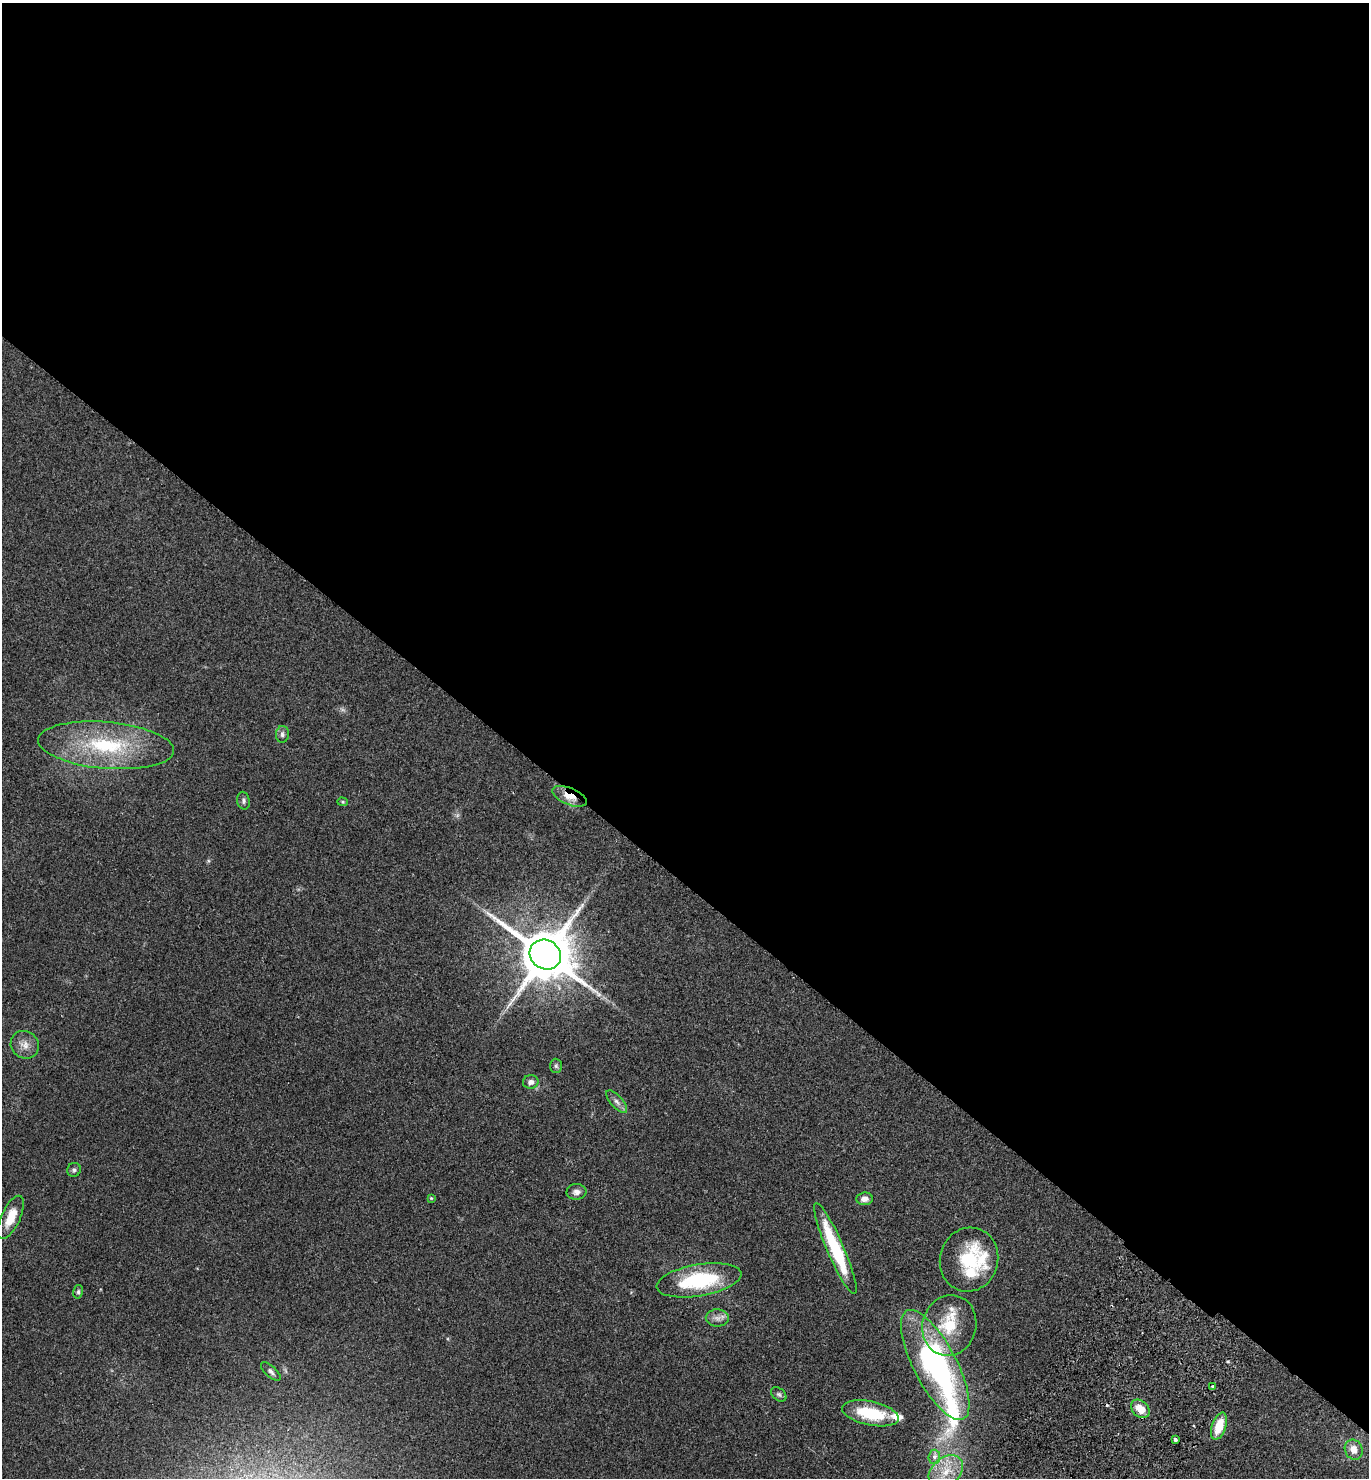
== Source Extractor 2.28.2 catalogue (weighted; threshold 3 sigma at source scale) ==
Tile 3 of 4 x 4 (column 3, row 1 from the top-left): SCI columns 2937-4303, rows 4471-5946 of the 6012 x 5983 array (HDU 1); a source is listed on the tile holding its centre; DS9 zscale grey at full resolution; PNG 1371 x 1480 px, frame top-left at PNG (2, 3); each listed source drawn as its Kron ellipse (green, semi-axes under 4 px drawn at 4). Shown black and unused: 60% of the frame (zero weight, under 2 of 3 exposures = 3% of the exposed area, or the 3 px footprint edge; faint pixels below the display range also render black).
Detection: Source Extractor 2.28.2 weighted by HDU 2 'WHT'; one run over the whole footprint, this tile lists its part. Background 0.086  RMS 0.0078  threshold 0.0351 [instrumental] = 3 sigma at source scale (4.5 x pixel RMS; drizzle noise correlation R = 1.50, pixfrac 1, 0.05/0.05 arcsec/px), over >= 5 px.
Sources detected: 40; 1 too faint to see at this stretch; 1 cosmic-ray / hot-pixel residue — neither listed nor drawn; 6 inside a brighter listed object's ellipse — not listed separately; the other 32 listed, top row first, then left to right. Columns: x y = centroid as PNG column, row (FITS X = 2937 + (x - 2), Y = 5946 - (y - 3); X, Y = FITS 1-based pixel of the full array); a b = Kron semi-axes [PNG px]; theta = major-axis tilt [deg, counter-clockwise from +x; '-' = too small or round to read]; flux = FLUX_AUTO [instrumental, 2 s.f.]
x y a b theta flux
282 734 8 6 86 2.4
106 745 68 23 -5 72
569 796 18 8 -22 11
243 801 9 6 -80 2
343 802 5 4 - 0.93
545 955 16 14 -34 4800
25 1045 15 13 -40 7.3
556 1066 7 6 - 1.5
531 1082 8 7 - 3.6
617 1102 14 6 -48 3.7
74 1170 7 6 - 2.1
576 1192 10 8 3 3.7
431 1198 4 4 - 0.75
864 1199 8 6 6 4.1
11 1217 23 9 65 15
835 1248 49 8 -67 55
969 1260 32 29 74 47
699 1280 43 16 10 61
78 1292 7 5 76 1.5
717 1318 11 8 -1 4.4
949 1325 30 27 74 35
935 1365 61 21 -62 210
271 1371 12 5 -42 2.4
1213 1386 3 3 - 2.3
779 1394 9 6 -39 1.8
1140 1409 10 8 -45 12
870 1413 29 12 -12 38
1219 1426 14 7 71 16
1175 1439 3 3 - 3.8
1354 1450 10 9 - 8
934 1457 7 6 - 4
946 1471 19 13 38 18
Overlapping masked pixels (flux is a lower limit): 1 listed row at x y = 569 796
Isophote crosses this tile's border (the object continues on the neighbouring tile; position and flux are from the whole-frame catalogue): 1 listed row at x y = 946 1471